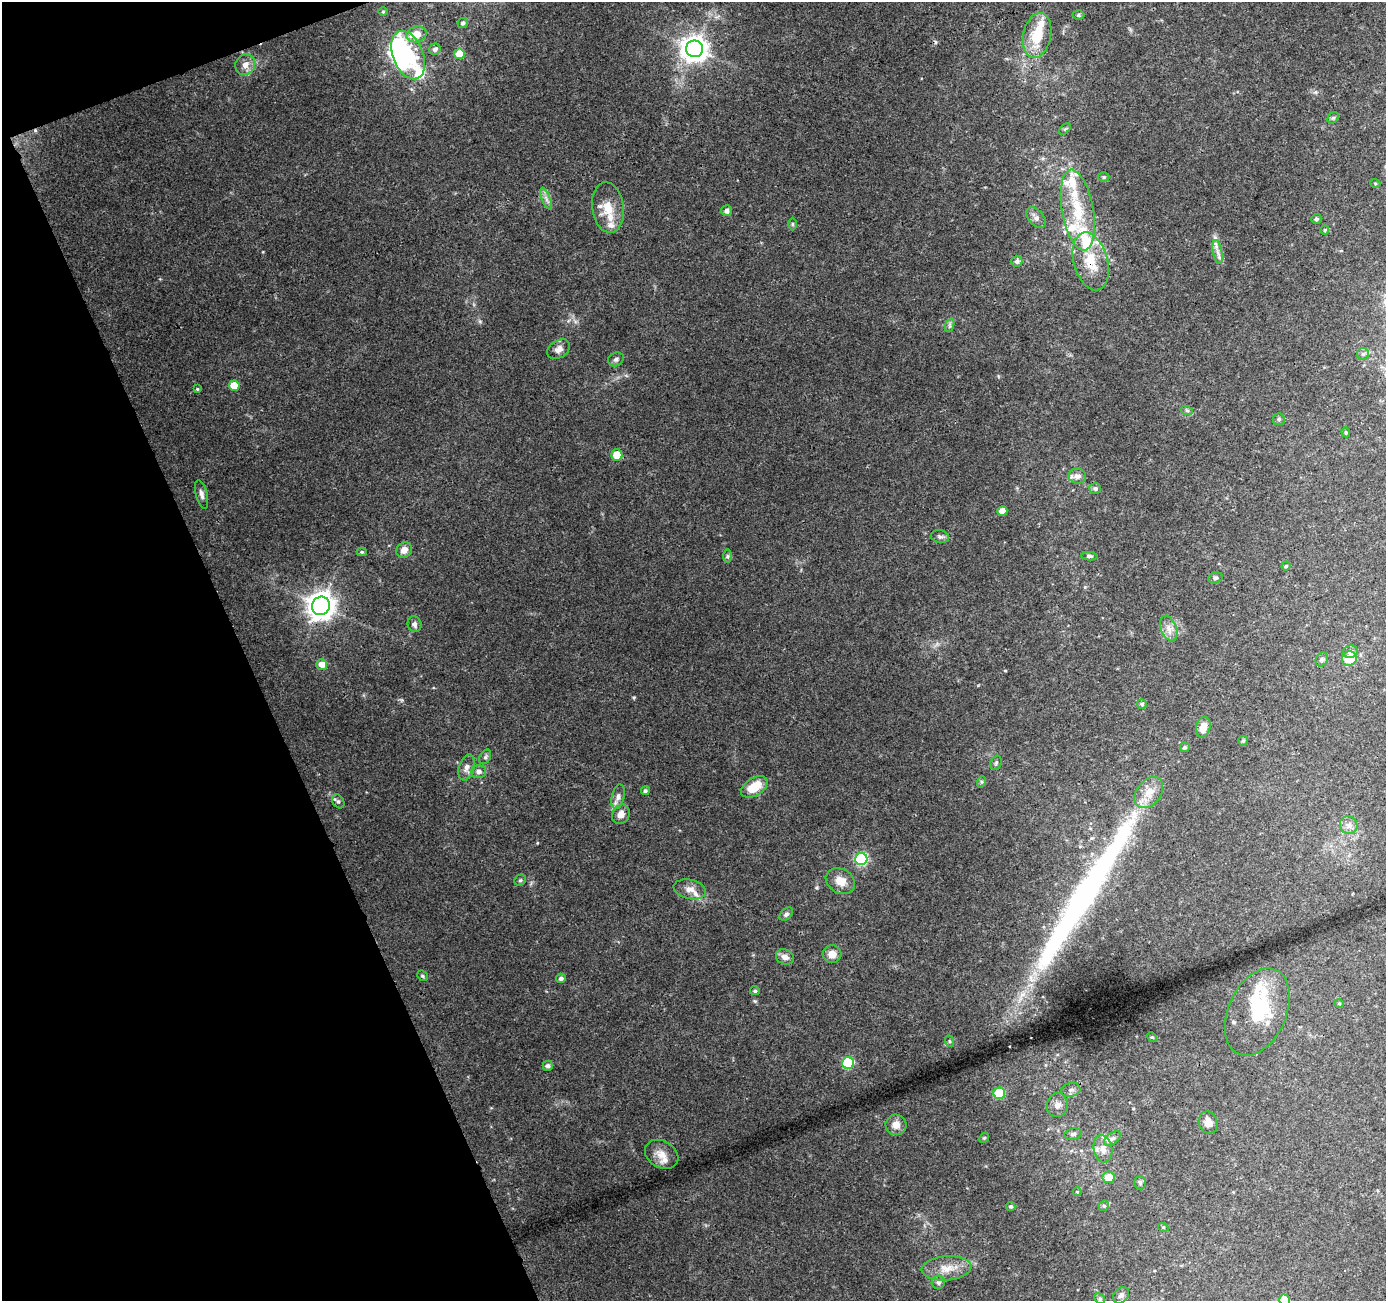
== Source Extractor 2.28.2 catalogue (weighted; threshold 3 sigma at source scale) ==
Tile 5 of 4 x 4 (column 1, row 2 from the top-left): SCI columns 55-1438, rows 2706-4004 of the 5646 x 5464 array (HDU 1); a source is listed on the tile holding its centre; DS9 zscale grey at full resolution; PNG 1388 x 1303 px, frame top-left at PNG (2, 2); each listed source drawn as its Kron ellipse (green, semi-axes under 4 px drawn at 4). Shown black and unused: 19% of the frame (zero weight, under 3 of 4 exposures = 5% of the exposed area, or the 3 px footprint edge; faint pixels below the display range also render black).
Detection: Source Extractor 2.28.2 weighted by HDU 2 'WHT'; one run over the whole footprint, this tile lists its part. Background 0.0723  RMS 0.0051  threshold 0.0231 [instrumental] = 3 sigma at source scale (4.5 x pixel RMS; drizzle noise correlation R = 1.50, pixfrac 1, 0.0396/0.0396 arcsec/px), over >= 5 px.
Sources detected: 130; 4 inside a brighter object's white glare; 1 cosmic-ray / hot-pixel residue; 1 long thin detection or spike segment (spike, bleed or trail) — neither listed nor drawn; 18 inside a brighter listed object's ellipse — not listed separately; the other 106 listed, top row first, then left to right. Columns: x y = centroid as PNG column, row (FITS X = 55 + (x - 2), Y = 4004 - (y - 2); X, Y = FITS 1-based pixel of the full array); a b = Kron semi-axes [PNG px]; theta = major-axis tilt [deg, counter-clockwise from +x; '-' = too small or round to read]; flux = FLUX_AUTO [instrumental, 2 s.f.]
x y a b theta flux
383 12 4 4 - 0.57
1078 15 6 5 - 0.77
463 23 5 5 - 1
416 34 10 8 13 6.8
1037 35 23 14 79 16
435 49 6 5 - 1.9
695 49 8 8 - 520
459 54 5 5 - 7.8
408 55 25 15 -69 32
245 65 10 9 - 3.9
1333 118 6 5 - 0.83
1065 129 7 4 44 0.78
1104 177 6 5 - 0.8
1375 183 5 3 - 0.45
546 199 11 4 -68 2
608 208 25 16 -82 11
1078 210 41 15 -80 22
727 211 5 5 - 2.1
1036 218 12 7 -50 2.6
1316 219 5 5 - 1.1
792 224 6 4 -90 0.69
1325 230 4 4 - 0.6
1218 252 12 4 -79 2.5
1017 261 5 5 - 1.8
1091 261 29 17 -75 15
950 325 7 4 72 1.1
558 349 12 8 34 3.2
1363 354 6 6 - 1.2
616 359 8 6 27 1.4
234 386 5 5 - 8.6
197 389 4 4 - 0.54
1187 411 6 4 -20 0.8
1279 419 6 5 - 1.1
1346 432 5 4 - 0.68
617 455 6 5 - 7.6
1077 476 9 7 -3 3
1095 488 6 5 - 1.3
201 494 15 6 -76 2
1002 511 5 5 - 4.5
940 537 9 6 -8 1.4
404 550 8 7 - 3.5
362 552 5 4 - 0.8
727 556 7 4 -90 0.9
1089 556 8 4 -4 1.1
1286 566 4 4 - 0.72
1215 578 7 5 15 1.1
321 606 9 8 - 610
414 624 8 7 - 2
1169 629 13 8 -70 3.8
1350 652 7 6 - 2.3
1322 659 7 5 60 1.1
1349 659 7 7 - 11
322 665 5 5 - 5.8
1142 704 5 5 - 0.96
1203 727 10 7 74 5.2
1243 741 5 5 - 0.68
1185 747 5 4 - 1
485 757 8 5 61 1
996 763 7 5 69 0.92
467 767 13 8 73 3.1
478 771 7 6 - 2.2
981 782 6 4 72 0.71
754 787 15 8 32 12
645 791 4 4 - 0.95
1149 792 17 12 52 7.4
618 797 12 6 76 2.5
338 801 7 5 -54 1.2
621 814 10 8 62 3.8
1349 825 9 8 - 2.7
861 859 6 6 - 60
520 880 6 5 - 0.86
840 881 15 12 -30 6.1
690 889 16 9 -12 4.2
786 914 8 5 44 1.2
832 954 9 9 - 4.1
785 957 9 7 -20 3.2
422 976 6 4 -43 0.81
561 978 5 4 - 1.4
755 991 5 4 - 1
1339 1003 4 4 - 0.57
1257 1012 46 29 66 33
1152 1037 5 4 - 0.55
949 1041 6 4 -71 0.64
848 1063 6 6 - 39
548 1066 5 5 - 1.5
1071 1090 10 7 11 2.2
999 1093 6 6 - 21
1057 1105 12 10 80 4.2
1208 1122 11 9 -70 4.2
896 1125 10 10 - 4.6
1073 1134 9 5 8 1.4
984 1138 5 4 - 0.61
1112 1138 9 5 37 1.6
1103 1149 14 9 -80 3.9
662 1154 18 13 -31 5.6
1109 1177 6 6 - 7
1140 1182 7 5 -89 0.95
1077 1192 4 4 - 0.47
1010 1206 5 4 - 0.85
1104 1206 5 5 - 0.81
1163 1227 5 3 - 0.49
947 1268 25 12 4 8.4
938 1282 6 6 - 1.8
1121 1295 9 7 46 1.8
1100 1299 6 4 -46 0.86
1284 1300 5 5 - 9.1
Overlapping masked pixels (flux is a lower limit): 1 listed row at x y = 1091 261
Isophote crosses this tile's border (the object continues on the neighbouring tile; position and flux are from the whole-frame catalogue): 1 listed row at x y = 1284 1300
Unlisted compact peaks at least as high as the median listed source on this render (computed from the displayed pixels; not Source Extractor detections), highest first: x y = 634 697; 537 843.